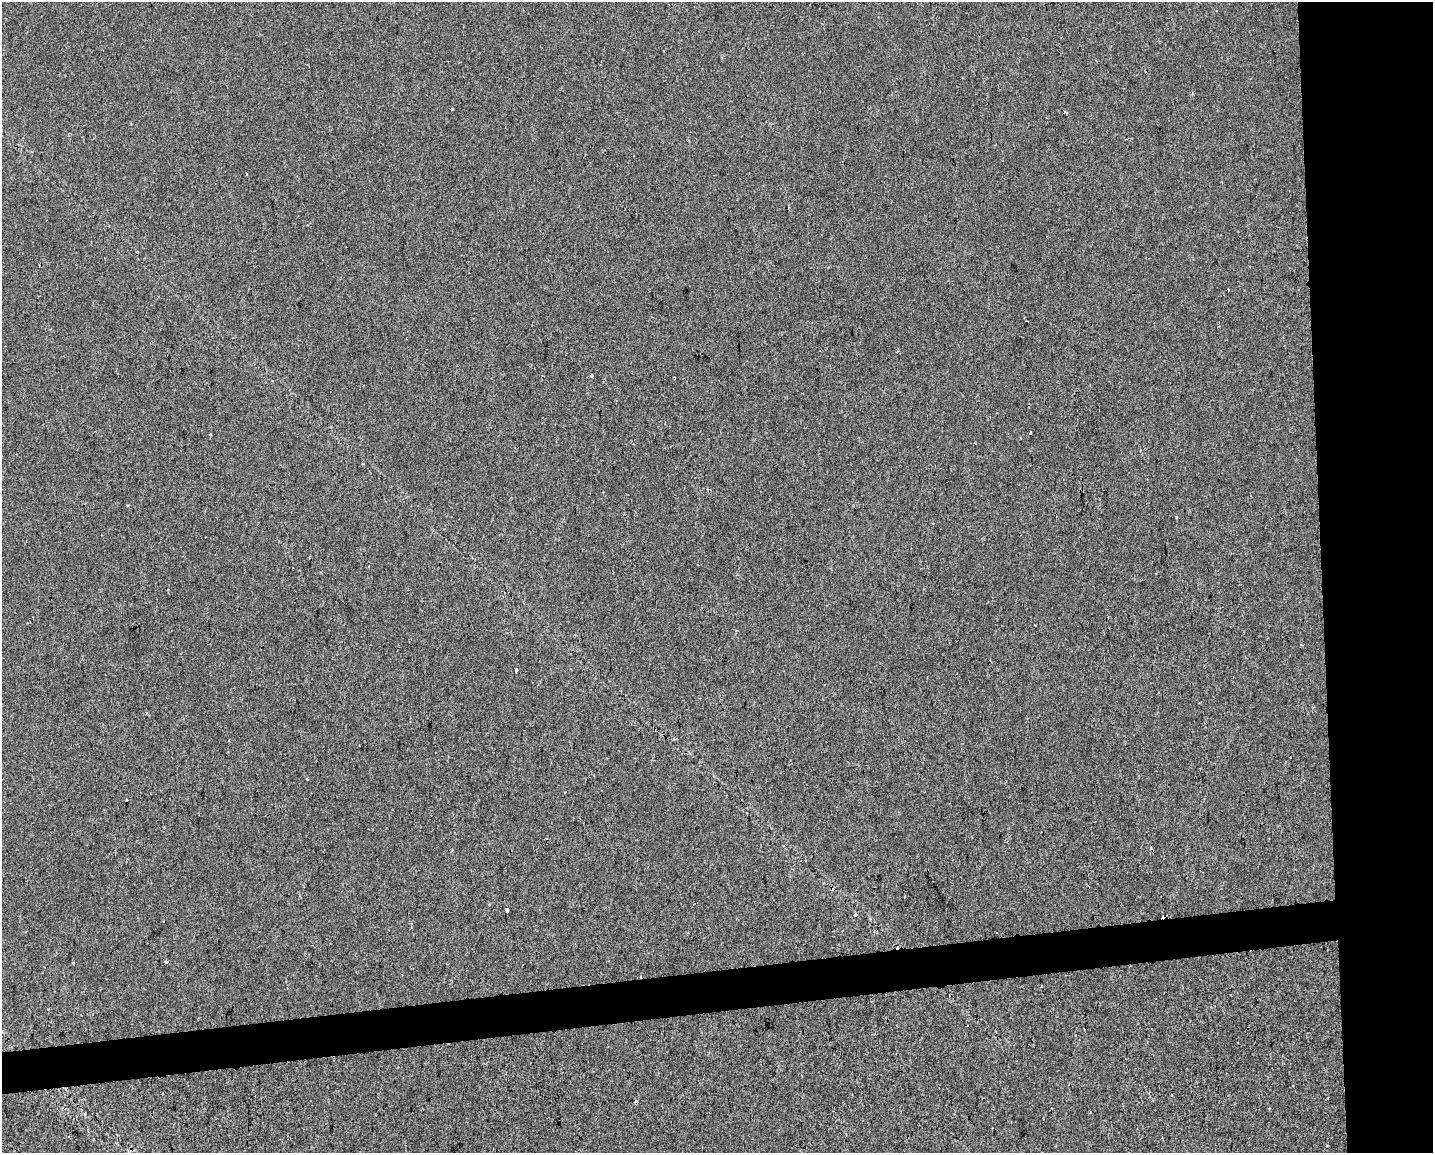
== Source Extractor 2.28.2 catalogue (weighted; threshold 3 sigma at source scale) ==
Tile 6 of 3 x 4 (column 3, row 2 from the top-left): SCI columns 2873-4303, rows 2301-3451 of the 4355 x 4601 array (HDU 1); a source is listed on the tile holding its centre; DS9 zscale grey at full resolution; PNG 1435 x 1155 px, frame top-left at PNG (2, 2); no overlay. Shown black and unused: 11% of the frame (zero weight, under 2 of 3 exposures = <1% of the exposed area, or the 3 px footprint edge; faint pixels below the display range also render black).
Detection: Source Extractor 2.28.2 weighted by HDU 2 'WHT'; one run over the whole footprint, this tile lists its part. Background 3.87e-04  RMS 0.0042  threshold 0.0191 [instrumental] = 3 sigma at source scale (4.5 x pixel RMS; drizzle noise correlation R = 1.50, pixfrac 1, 0.0396/0.0396 arcsec/px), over >= 5 px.
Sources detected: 20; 10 cosmic-ray / hot-pixel residue — not listed; the other 10 listed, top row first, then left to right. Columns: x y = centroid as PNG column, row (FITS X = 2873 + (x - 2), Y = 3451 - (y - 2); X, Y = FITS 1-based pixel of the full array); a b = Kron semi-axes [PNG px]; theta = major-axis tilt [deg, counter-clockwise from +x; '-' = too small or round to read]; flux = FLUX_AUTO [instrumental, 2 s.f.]
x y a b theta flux
452 109 3 2 - 1.2
1066 113 3 3 - 0.85
246 173 3 2 - 0.37
1228 289 3 3 - 1.1
1030 433 3 3 - 0.85
516 670 3 3 - 1.7
307 779 3 3 - 0.54
1088 886 4 2 - 0.43
507 910 4 4 - 3.7
166 962 4 3 - 2.2